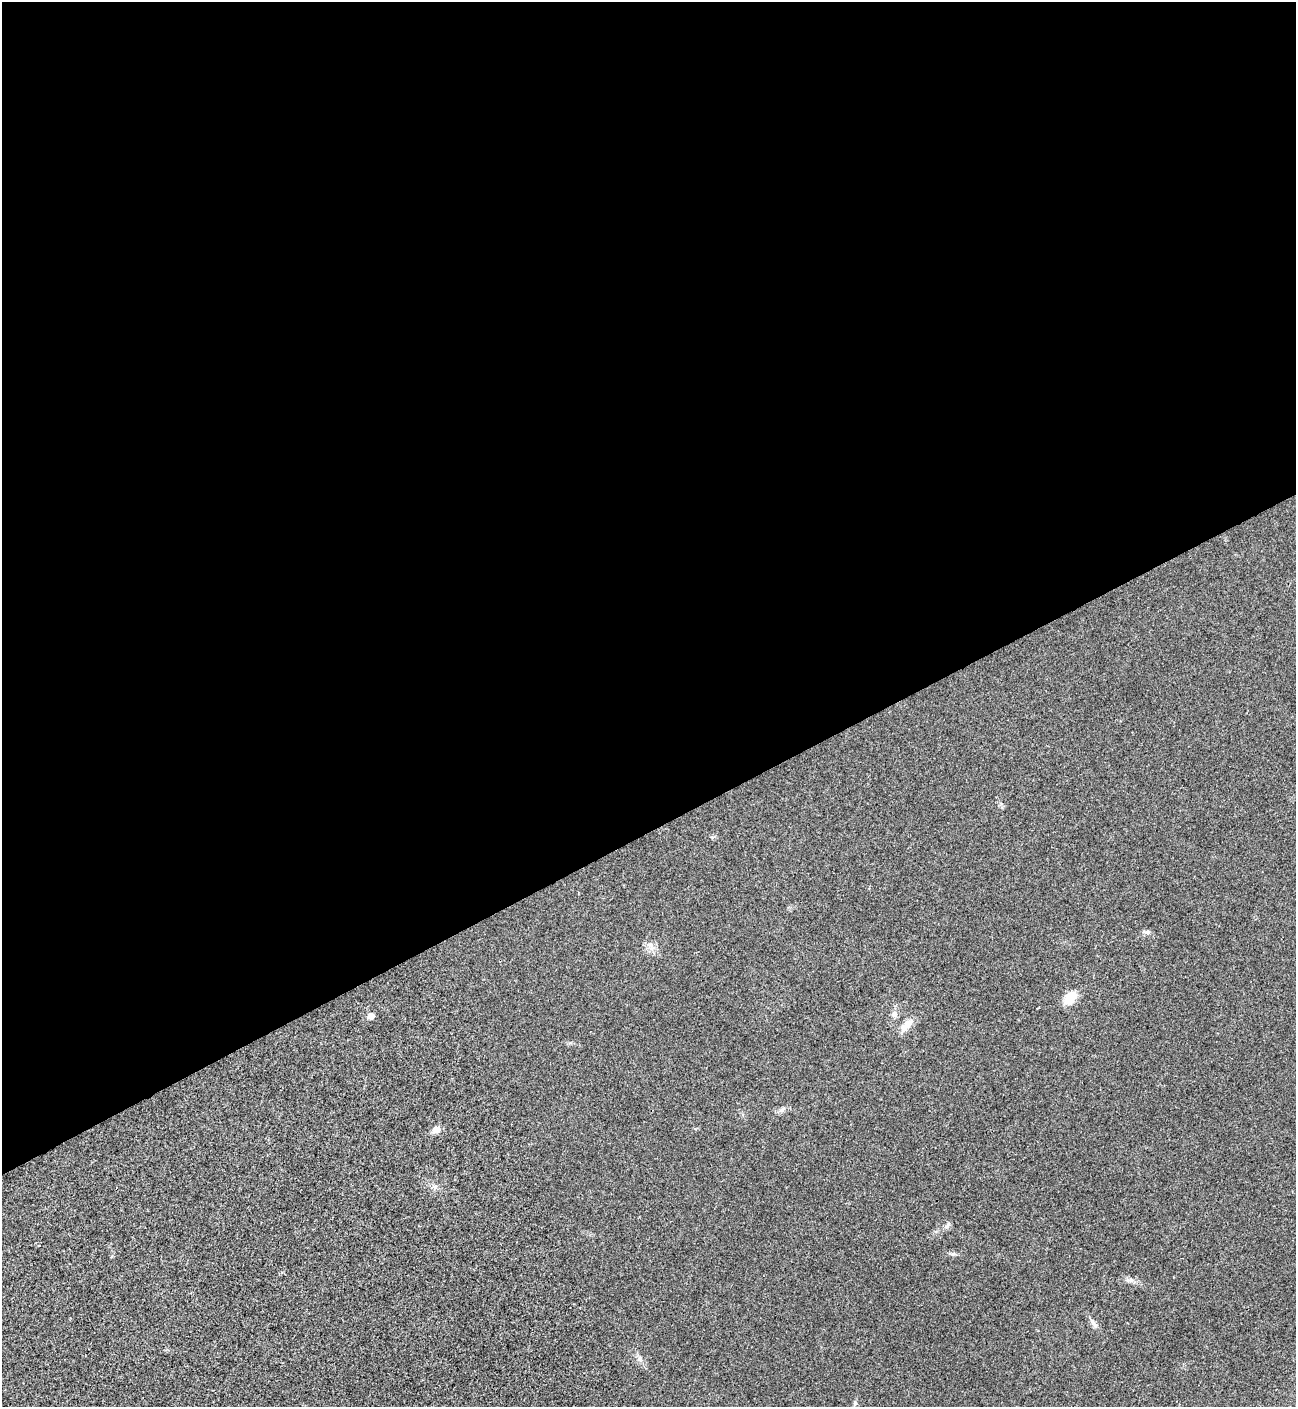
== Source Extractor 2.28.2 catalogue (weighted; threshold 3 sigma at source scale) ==
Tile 2 of 4 x 4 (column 2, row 1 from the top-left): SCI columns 1582-2875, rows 4225-5629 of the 5627 x 5637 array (HDU 1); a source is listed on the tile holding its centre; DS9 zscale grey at full resolution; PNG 1298 x 1409 px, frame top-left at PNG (2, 2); no overlay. Shown black and unused: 59% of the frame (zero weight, under 3 of 4 exposures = <1% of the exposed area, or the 3 px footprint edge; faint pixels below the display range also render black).
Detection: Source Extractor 2.28.2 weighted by HDU 2 'WHT'; one run over the whole footprint, this tile lists its part. Background 0.02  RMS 0.0055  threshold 0.0248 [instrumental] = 3 sigma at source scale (4.5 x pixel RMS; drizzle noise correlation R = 1.50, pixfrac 1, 0.05/0.05 arcsec/px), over >= 5 px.
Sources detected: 12; all 12 listed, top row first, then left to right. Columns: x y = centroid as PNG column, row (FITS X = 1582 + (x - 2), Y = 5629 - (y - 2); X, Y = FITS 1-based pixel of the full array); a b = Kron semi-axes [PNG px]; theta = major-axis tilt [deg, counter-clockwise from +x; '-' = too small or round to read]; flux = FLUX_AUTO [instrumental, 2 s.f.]
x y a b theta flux
1148 932 7 5 21 1.3
1070 998 16 9 55 10
894 1014 9 8 - 2
371 1016 5 5 - 5.3
906 1025 19 9 50 5.3
782 1110 7 4 19 1.2
436 1129 12 9 2 2.8
948 1224 7 4 19 1
953 1254 7 4 18 0.93
1131 1280 7 4 -19 1.4
1094 1324 15 5 -52 2.1
855 1403 6 4 90 0.9
Unlisted compact peaks at least as high as the median listed source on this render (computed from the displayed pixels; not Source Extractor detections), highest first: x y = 639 1359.